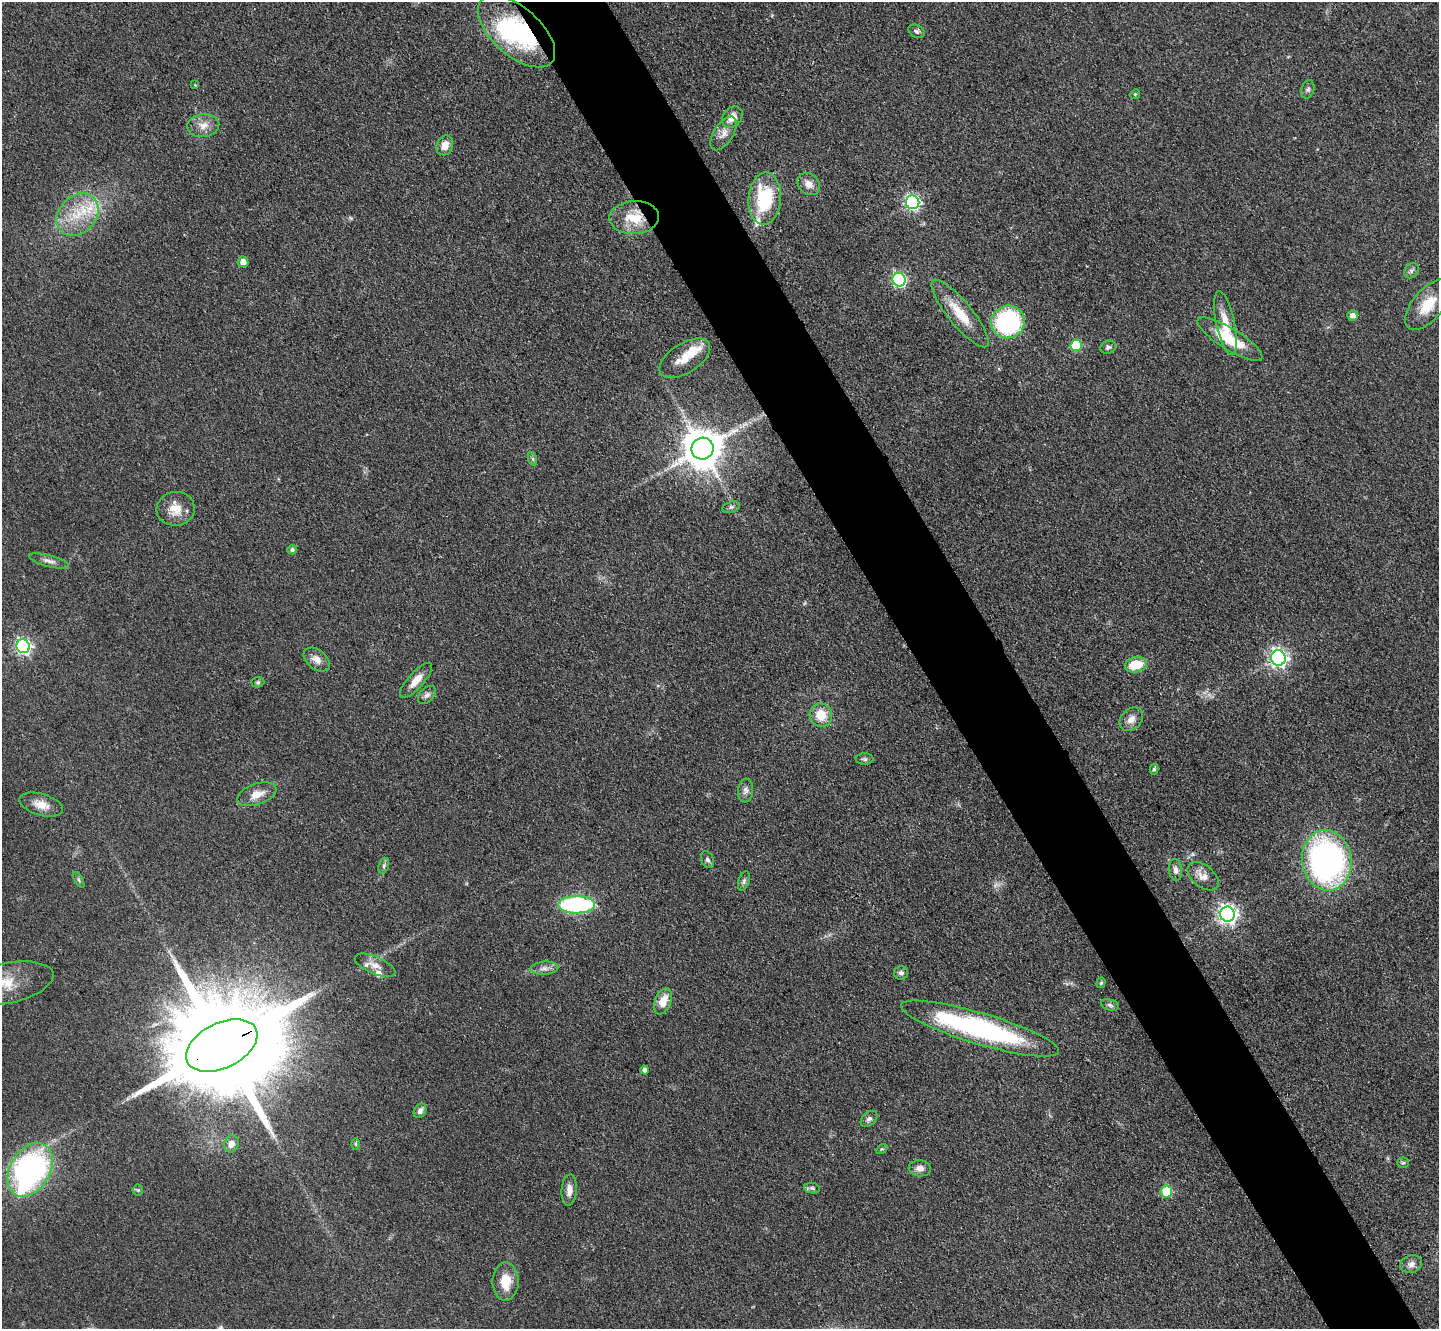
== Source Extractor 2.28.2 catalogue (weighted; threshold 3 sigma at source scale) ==
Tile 6 of 4 x 4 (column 2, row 2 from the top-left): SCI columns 1468-2904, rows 3117-4443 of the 5954 x 5981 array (HDU 1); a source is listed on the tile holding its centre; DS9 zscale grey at full resolution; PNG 1441 x 1331 px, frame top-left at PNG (2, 2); each listed source drawn as its Kron ellipse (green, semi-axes under 4 px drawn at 4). Shown black and unused: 6% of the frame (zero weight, under 3 of 4 exposures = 3% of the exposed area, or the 3 px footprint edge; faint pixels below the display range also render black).
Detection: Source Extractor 2.28.2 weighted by HDU 2 'WHT'; one run over the whole footprint, this tile lists its part. Background 0.0721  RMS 0.0063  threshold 0.0282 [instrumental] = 3 sigma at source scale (4.5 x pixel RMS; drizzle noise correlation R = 1.50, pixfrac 1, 0.05/0.05 arcsec/px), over >= 5 px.
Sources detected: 86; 1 inside a brighter object's white glare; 1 long thin detection or spike segment (spike, bleed or trail) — neither listed nor drawn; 5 inside a brighter listed object's ellipse — not listed separately; the other 79 listed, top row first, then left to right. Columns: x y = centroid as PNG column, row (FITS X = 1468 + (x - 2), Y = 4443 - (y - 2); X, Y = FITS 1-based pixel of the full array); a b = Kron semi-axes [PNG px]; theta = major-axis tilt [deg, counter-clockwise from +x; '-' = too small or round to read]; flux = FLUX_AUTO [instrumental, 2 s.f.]
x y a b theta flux
916 31 9 6 -31 1.7
517 32 47 24 -41 86
195 85 4 3 - 0.51
1308 89 9 6 74 1.9
1135 94 5 4 - 0.83
732 117 12 9 50 6.7
203 125 16 11 5 6.9
723 133 19 9 57 5.9
445 145 10 8 67 6.5
809 184 12 10 -41 5.3
765 199 26 16 85 41
913 202 7 6 - 150
78 215 23 18 47 23
634 218 25 16 3 19
243 262 5 5 - 5.4
1411 271 8 6 47 1.9
899 280 7 6 - 110
1428 305 30 15 50 18
960 313 42 12 -51 18
1353 315 5 5 - 3.6
1008 322 17 16 - 82
1225 323 32 9 -78 13
1230 339 37 10 -32 26
1076 345 6 6 - 41
1108 347 8 6 22 1.7
685 358 28 14 33 12
702 449 11 11 - 2100
533 459 7 4 -71 1.2
731 507 9 5 15 1.6
176 509 19 17 8 11
292 550 5 4 - 1.7
49 561 21 5 -15 3.3
23 646 7 6 - 150
1278 658 7 7 - 230
317 659 15 9 -38 5.3
1136 665 11 7 10 16
416 680 22 7 48 7.6
258 682 6 5 - 1.1
427 695 10 7 46 2.5
821 715 12 11 - 13
1131 719 13 10 46 5.2
865 759 9 5 0 1.5
1154 769 5 3 - 1.3
746 791 12 7 85 3.1
257 794 20 10 19 8.3
41 805 22 10 -16 8
708 860 9 6 -65 2
1327 860 30 25 -82 200
384 866 8 5 71 1.4
1175 870 11 6 -84 2.8
1203 876 18 11 -39 6
79 880 9 4 -61 1.2
744 881 10 5 72 1.8
577 905 18 8 1 99
1228 914 7 7 - 310
375 965 22 8 -23 6.9
544 968 14 6 4 3.5
901 973 7 7 - 2.1
8 983 46 20 12 21
1101 983 5 4 - 0.99
663 1001 14 8 68 8.6
1110 1005 9 5 -16 1.6
980 1029 82 15 -17 130
222 1045 38 22 26 24000
645 1070 4 4 - 2.8
420 1111 8 6 61 2.9
869 1119 9 6 42 2.1
231 1144 9 7 70 4.1
355 1144 6 4 -89 0.75
882 1149 6 4 32 0.79
1403 1163 6 5 - 1
920 1168 11 8 -5 3.8
30 1170 29 20 59 180
812 1188 8 5 -11 1.4
138 1190 5 5 - 0.96
569 1190 15 7 86 5
1166 1192 6 6 - 24
1411 1264 11 8 16 3.6
506 1281 19 13 90 13
Overlapping masked pixels (flux is a lower limit): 3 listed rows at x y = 517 32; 634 218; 222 1045
Isophote crosses this tile's border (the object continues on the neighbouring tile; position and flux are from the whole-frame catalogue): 2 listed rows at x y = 517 32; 8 983